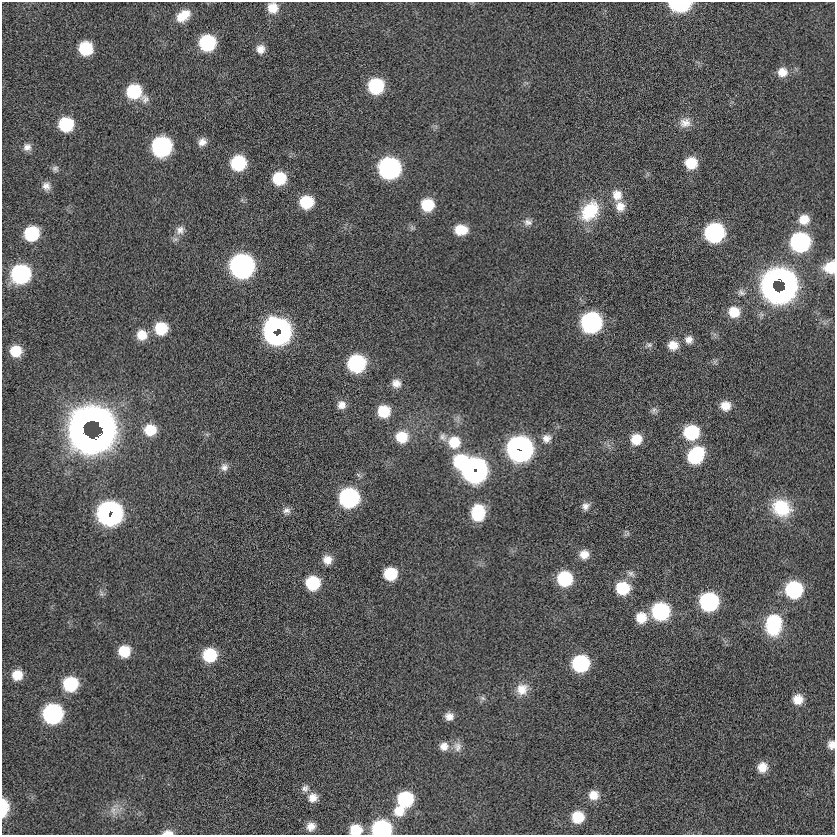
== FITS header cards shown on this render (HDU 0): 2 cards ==
NAXIS1  =                  833
NAXIS2  =                  833

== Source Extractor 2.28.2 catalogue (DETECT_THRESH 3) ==
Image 833 x 833 px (HDU 0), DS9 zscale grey, 1 PNG px = 1 image px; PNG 837 x 837 px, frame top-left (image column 1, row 833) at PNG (2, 2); no overlay
Background -0.209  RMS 4.9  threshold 14.8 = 3 sigma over >= 5 px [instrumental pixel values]
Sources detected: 118; all 118 listed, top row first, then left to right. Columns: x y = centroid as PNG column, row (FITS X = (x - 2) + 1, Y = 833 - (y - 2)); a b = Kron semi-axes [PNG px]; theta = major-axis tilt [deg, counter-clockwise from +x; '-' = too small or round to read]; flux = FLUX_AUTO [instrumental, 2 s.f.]
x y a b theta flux
680 4 13 7 0 52000
273 8 11 10 - 4900
183 16 15 9 38 6000
207 43 11 11 - 30000
86 48 11 11 - 15000
260 49 10 9 - 2800
782 72 12 12 - 3800
376 86 11 11 - 25000
134 92 15 11 -31 20000
685 123 15 12 3 3200
66 124 11 10 - 18000
202 142 10 9 - 2300
27 147 10 9 - 1900
162 147 12 12 - 72000
238 163 11 11 - 21000
691 163 11 11 - 8200
389 168 12 12 - 110000
55 169 8 8 - 1000
279 178 11 11 - 13000
46 186 11 10 - 2100
617 195 14 13 - 4300
306 202 11 11 - 13000
427 205 11 11 - 11000
620 206 13 12 - 3800
590 211 28 20 52 15000
804 219 13 12 - 4900
528 222 12 9 7 1900
180 230 13 11 65 2700
461 230 13 10 -1 6400
714 233 12 12 - 65000
32 234 11 11 - 20000
800 242 12 12 - 69000
242 266 13 13 - 180000
830 267 13 12 - 7400
21 274 12 12 - 61000
783 281 19 9 -19 120000
785 285 19 8 -82 110000
774 290 24 12 -55 110000
741 292 11 8 -24 1500
734 312 12 12 - 6800
591 323 12 12 - 86000
161 328 11 11 - 11000
276 329 19 15 -8 130000
142 335 12 11 - 5200
274 335 6 5 - 34000
279 335 9 5 59 38000
689 340 11 10 - 2300
649 345 10 7 7 1000
673 345 12 10 -9 4100
16 351 10 10 - 7300
357 363 12 11 - 41000
396 383 11 10 - 2600
341 405 10 9 - 2400
725 406 11 10 - 4100
654 410 9 7 78 1100
384 411 11 10 - 9800
92 420 31 12 -5 140000
100 424 25 10 -74 110000
83 429 23 5 88 39000
150 430 12 12 - 8300
691 432 12 12 - 21000
88 437 32 15 -18 150000
402 437 13 13 - 7600
443 437 11 9 -53 1700
547 438 12 11 - 2500
636 439 11 11 - 6200
454 442 14 14 - 8400
520 449 13 13 - 220000
696 455 15 12 54 26000
461 462 12 12 - 20000
224 467 10 10 - 1800
474 470 14 14 - 180000
349 498 12 12 - 69000
585 506 10 9 - 1800
781 508 23 19 -28 14000
286 511 10 9 - 1700
107 513 15 10 76 110000
478 513 14 11 85 16000
112 515 13 8 61 79000
584 554 11 10 - 3400
327 560 10 10 - 3400
390 574 10 10 - 12000
631 574 11 7 -33 1400
565 579 12 11 - 20000
313 583 11 11 - 16000
623 588 12 12 - 13000
794 590 12 12 - 35000
101 594 8 6 -45 910
709 602 12 12 - 52000
661 611 12 12 - 42000
641 618 12 12 - 6300
774 624 21 15 84 22000
124 651 11 10 - 8200
210 655 11 11 - 16000
580 663 12 11 - 35000
17 675 10 10 - 5500
70 684 12 11 - 19000
522 689 15 14 - 4700
483 698 9 6 -27 860
798 699 11 11 - 4300
52 714 12 12 - 72000
449 716 10 9 - 2300
831 745 9 7 -84 2000
444 746 12 11 - 2900
457 747 14 12 -84 2600
762 767 11 11 - 4300
305 788 11 9 20 1600
593 795 11 10 - 4000
313 798 12 11 - 3000
405 799 12 12 - 25000
4 807 16 7 89 10000
113 810 14 8 -82 2400
399 811 14 13 - 5700
578 817 11 10 - 8500
311 826 10 9 - 2700
382 829 12 10 1 56000
356 830 12 10 -4 7600
168 833 11 6 1 2200
At the frame edge (FLAGS 8, measured only in part): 7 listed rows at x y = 680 4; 830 267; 831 745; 4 807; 382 829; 356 830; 168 833